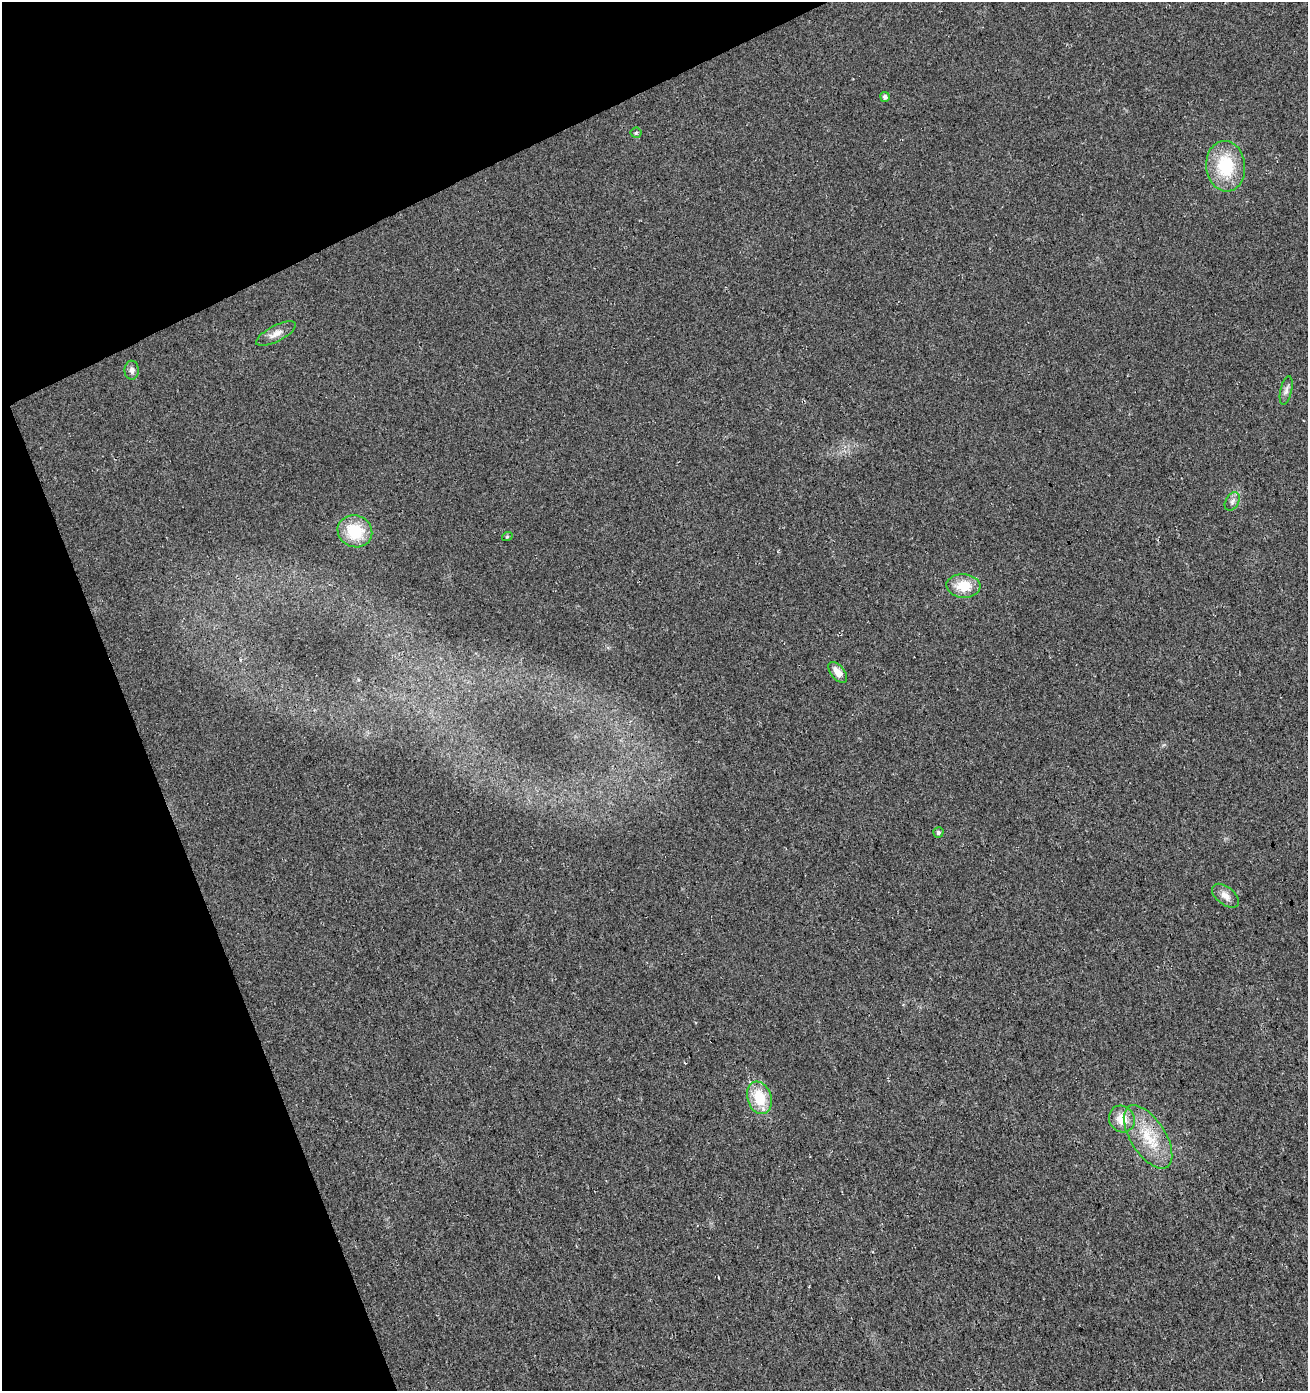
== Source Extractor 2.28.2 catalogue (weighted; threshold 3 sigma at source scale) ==
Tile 5 of 4 x 4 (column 1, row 2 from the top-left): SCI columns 165-1470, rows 2835-4223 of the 5495 x 5671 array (HDU 1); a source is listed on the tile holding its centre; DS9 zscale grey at full resolution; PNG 1310 x 1393 px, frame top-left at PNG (2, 2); each listed source drawn as its Kron ellipse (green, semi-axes under 4 px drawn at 4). Shown black and unused: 20% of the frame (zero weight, under 3 of 4 exposures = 5% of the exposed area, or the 3 px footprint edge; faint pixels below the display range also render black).
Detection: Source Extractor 2.28.2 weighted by HDU 2 'WHT'; one run over the whole footprint, this tile lists its part. Background 0.0153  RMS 0.0066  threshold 0.0296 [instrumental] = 3 sigma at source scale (4.5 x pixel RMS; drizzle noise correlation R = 1.50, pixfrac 1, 0.0396/0.0396 arcsec/px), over >= 5 px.
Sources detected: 16; all 16 listed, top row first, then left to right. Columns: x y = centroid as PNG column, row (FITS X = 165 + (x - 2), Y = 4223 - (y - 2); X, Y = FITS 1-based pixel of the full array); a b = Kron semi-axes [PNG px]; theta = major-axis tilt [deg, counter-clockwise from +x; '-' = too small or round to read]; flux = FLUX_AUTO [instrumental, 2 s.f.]
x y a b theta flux
885 97 5 5 - 2.2
636 133 5 5 - 1
1226 166 25 19 -84 32
276 334 22 8 27 5.4
132 370 9 7 88 2.4
1286 390 14 5 77 2.8
1232 502 10 6 59 2.5
355 531 17 15 -23 23
507 537 5 3 - 0.55
963 586 17 12 -4 15
838 672 12 7 -51 5.5
938 832 5 5 - 1.5
1225 896 16 9 -38 5
759 1098 17 12 -72 21
1122 1119 14 12 -54 11
1148 1137 36 17 -57 25